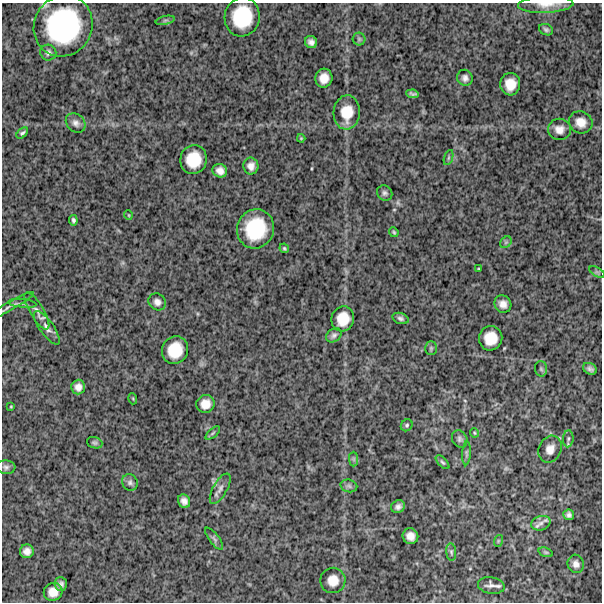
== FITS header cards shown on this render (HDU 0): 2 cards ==
NAXIS1  =                  600
NAXIS2  =                  600

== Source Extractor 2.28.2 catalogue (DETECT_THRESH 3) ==
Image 600 x 600 px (HDU 0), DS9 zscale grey, 1 PNG px = 1 image px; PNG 604 x 604 px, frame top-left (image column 1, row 600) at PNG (2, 3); each listed source drawn as its Kron ellipse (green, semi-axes under 4 px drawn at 4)
Background 1270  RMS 320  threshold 954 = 3 sigma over >= 5 px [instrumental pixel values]
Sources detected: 78; all 78 listed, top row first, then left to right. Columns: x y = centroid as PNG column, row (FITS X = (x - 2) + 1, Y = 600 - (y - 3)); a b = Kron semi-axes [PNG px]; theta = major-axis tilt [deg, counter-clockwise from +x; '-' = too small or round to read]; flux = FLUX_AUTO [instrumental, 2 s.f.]
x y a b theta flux
546 4 27 8 2 2.2e+05
242 17 20 17 81 9.4e+05
165 20 10 4 13 4.7e+04
63 26 31 29 61 2.5e+06
546 30 7 5 -24 4.9e+04
359 39 6 6 - 4.2e+04
311 42 6 5 - 9.0e+04
48 53 8 7 - 7.1e+04
324 78 9 8 - 2.1e+05
465 78 8 7 - 8.9e+04
510 84 11 10 - 2.9e+05
413 94 6 4 -6 5.2e+04
347 112 17 13 86 4.3e+05
581 122 12 10 -30 2.2e+05
76 123 11 8 -42 1.0e+05
559 129 11 10 - 1.6e+05
22 133 7 4 40 4.5e+04
301 138 4 4 - 2.1e+04
448 158 8 3 71 3.6e+04
193 160 14 13 - 5.2e+05
251 166 8 7 - 1.2e+05
220 171 7 6 - 1.3e+05
385 193 8 7 - 6.1e+04
128 215 5 3 - 1.7e+04
73 220 5 4 - 4.5e+04
255 229 20 18 69 1.1e+06
394 232 5 4 - 2.7e+04
506 242 6 5 - 3.6e+04
284 248 5 4 - 3.4e+04
479 269 3 2 - 2.0e+04
597 272 9 3 -31 3.7e+04
157 302 9 8 - 1.0e+05
22 303 14 4 -6 5.2e+04
503 304 9 8 - 1.3e+05
9 306 28 3 29 7.4e+04
37 311 21 7 -59 1.0e+05
401 318 8 5 -17 5.6e+04
343 319 12 11 - 3.7e+05
47 328 20 7 -55 1.3e+05
334 335 8 6 37 6.4e+04
491 338 12 11 - 3.7e+05
431 348 7 5 90 3.8e+04
175 350 14 13 - 5.0e+05
541 369 7 6 - 4.6e+04
590 369 7 5 -29 7.0e+04
78 387 7 7 - 1.2e+05
133 399 5 3 - 2.1e+04
205 404 9 8 - 2.0e+05
11 406 4 2 - 1.5e+04
407 425 6 5 - 3.8e+04
213 433 9 4 42 3.8e+04
474 433 5 3 - 2.1e+04
460 439 9 7 -59 6.5e+04
568 439 8 5 87 5.6e+04
95 443 8 5 -18 4.7e+04
550 449 14 11 65 1.8e+05
466 453 12 4 87 4.9e+04
354 459 7 4 -90 4.1e+04
442 462 9 4 -46 3.8e+04
6 467 9 7 -3 6.3e+04
130 482 8 7 - 6.6e+04
349 486 8 6 -14 5.8e+04
220 489 17 7 61 1.1e+05
184 501 7 6 - 1.0e+05
398 507 7 6 - 8.2e+04
569 515 5 5 - 6.4e+04
541 523 10 7 16 1.1e+05
410 536 8 7 - 1.5e+05
214 539 13 5 -53 6.3e+04
498 541 6 3 72 2.2e+04
27 551 7 7 - 1.2e+05
451 552 9 5 -85 4.6e+04
546 552 7 4 -19 3.1e+04
576 564 9 8 - 1.0e+05
333 580 12 12 - 2.4e+05
61 584 7 6 - 7.7e+04
491 586 13 8 -10 1.1e+05
53 592 9 9 - 2.0e+05
At the frame edge (FLAGS 8, measured only in part): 2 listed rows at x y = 546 4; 63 26